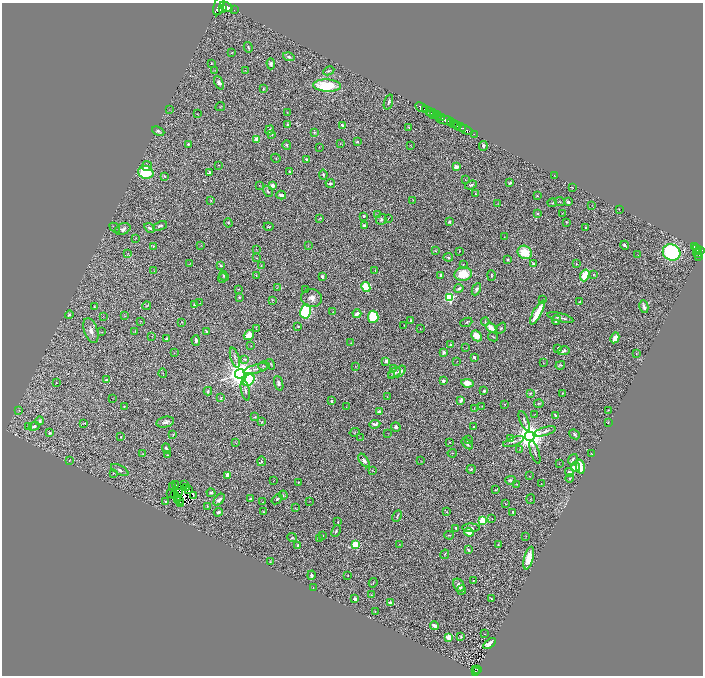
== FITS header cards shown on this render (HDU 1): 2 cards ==
NAXIS1  =                 1401
NAXIS2  =                 1347

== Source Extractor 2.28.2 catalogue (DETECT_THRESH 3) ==
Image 1401 x 1347 px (HDU 1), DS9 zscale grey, zoomed out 1/2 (1 PNG px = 2 x 2 image px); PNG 705 x 678 px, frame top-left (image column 1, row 1346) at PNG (2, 3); each listed source drawn as its Kron ellipse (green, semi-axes under 4 px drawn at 4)
Background 1.12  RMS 0.046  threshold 0.137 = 3 sigma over >= 5 px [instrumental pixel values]
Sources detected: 421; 59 cannot appear on this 1/2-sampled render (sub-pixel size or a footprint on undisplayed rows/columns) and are neither listed nor drawn; the other 362 listed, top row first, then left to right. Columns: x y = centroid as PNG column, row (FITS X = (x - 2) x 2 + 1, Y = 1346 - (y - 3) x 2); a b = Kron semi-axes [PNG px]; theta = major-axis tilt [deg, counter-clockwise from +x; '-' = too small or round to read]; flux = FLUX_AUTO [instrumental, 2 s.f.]
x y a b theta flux
219 6 9 5 74 7200
226 7 7 4 -25 4300
223 8 3 3 - 1400
234 10 2 1 - 130
248 47 5 3 - 16
232 53 3 2 - 4.3
289 57 6 4 -15 24
211 63 2 1 - 3.5
271 64 5 4 - 19
215 70 3 2 - 3.6
245 70 2 1 - 3.5
329 71 6 3 26 12
219 83 7 4 -65 26
327 86 14 6 -3 410
263 89 2 2 - 6.8
388 102 8 3 71 15
220 106 5 2 - 4.1
421 107 6 2 -29 1600
169 110 3 1 - 2.9
426 110 3 2 - 830
429 111 2 1 - 70
287 113 4 2 - 3.9
432 113 4 2 - 540
197 114 3 2 - 3.4
434 115 4 2 - 630
438 115 4 3 - 720
442 118 3 2 - 410
445 120 8 3 -9 900
451 123 3 2 - 2200
453 124 3 2 - 810
288 125 4 4 - 16
342 125 4 3 - 18
457 126 3 3 - 900
409 127 4 1 - 2.8
461 127 5 2 - 1300
270 130 5 3 - 18
466 130 7 2 -28 530
158 131 6 3 -26 18
314 132 4 4 - 9.5
272 134 3 3 - 7.9
474 134 2 2 - 89
256 139 2 2 - 200
357 142 3 2 - 14
188 144 3 2 - 11
340 144 3 2 - 4.2
287 145 5 3 - 11
410 145 2 1 - 2.9
483 146 5 3 - 20
319 147 2 2 - 2.9
276 158 5 2 - 6.2
306 159 3 2 - 19
219 165 2 2 - 3.6
147 166 5 5 - 26
456 167 3 2 - 150
146 172 7 6 - 420
289 172 3 2 - 12
209 173 4 3 - 26
323 175 5 3 - 15
164 176 3 2 - 9.7
555 176 3 2 - 3.4
465 180 2 1 - 2.5
330 183 5 3 - 17
510 183 4 3 - 15
259 185 2 2 - 4.1
273 185 3 3 - 39
471 185 6 3 20 15
572 188 3 2 - 3.7
268 191 6 4 -58 12
476 194 3 2 - 6.5
281 195 5 3 - 22
537 196 4 3 - 8.2
413 200 2 2 - 2.8
211 201 2 2 - 7
560 201 5 3 - 8.1
568 202 3 3 - 18
498 203 3 2 - 4.2
552 203 5 2 - 7.3
592 205 3 2 - 3.2
619 209 2 2 - 3.1
538 213 3 2 - 7.4
562 213 2 1 - 2.7
377 215 3 2 - 5.1
364 216 3 3 - 11
388 218 3 2 - 3.9
320 219 4 2 - 4.9
381 219 5 5 - 18
450 221 3 2 - 8.4
566 222 2 2 - 4
228 223 4 3 - 8.1
364 225 2 2 - 74
160 226 7 3 21 22
268 227 5 3 - 9.5
115 228 6 3 -42 11
150 228 6 3 -31 23
586 228 2 2 - 23
123 229 8 5 25 33
504 237 2 2 - 3.6
136 238 3 2 - 4.3
201 245 2 1 - 2.3
625 245 5 2 - 18
153 246 3 3 - 7.9
308 246 2 2 - 3.1
695 247 3 2 - 250
256 249 3 1 - 3.1
697 249 3 2 - 200
435 251 3 3 - 7
460 251 2 2 - 5.6
701 251 3 2 - 570
525 252 7 6 - 220
672 252 9 7 -30 1200
699 252 2 1 - 150
128 253 2 2 - 3
698 254 4 2 - 400
638 255 2 1 - 4.1
698 256 3 1 - 49
448 257 5 3 - 13
256 258 3 2 - 5.4
508 260 3 2 - 9.9
533 263 3 2 - 7.5
190 264 2 1 - 2.3
463 264 2 2 - 5.6
576 264 3 2 - 3.8
221 265 2 2 - 11
261 266 4 2 - 4.8
375 270 3 2 - 5.4
154 271 3 2 - 2.6
463 274 9 6 7 190
256 275 3 2 - 7.1
491 275 5 2 - 8.2
585 275 6 4 68 270
593 275 4 3 - 8.2
224 276 5 3 - 11
441 276 4 3 - 33
322 277 3 3 - 22
222 278 5 2 - 6.2
277 287 3 2 - 5.1
366 287 5 4 - 480
459 288 5 2 - 17
239 289 4 3 - 5.9
476 289 6 3 63 30
305 290 3 2 - 8.7
239 297 3 3 - 13
311 298 10 9 - 63
449 298 3 3 - 910
272 300 4 1 - 5.7
543 300 3 3 - 7.5
579 302 4 3 - 9.7
200 303 2 2 - 3.4
194 305 4 3 - 9.5
94 306 2 2 - 4.7
146 306 4 2 - 6
644 307 6 3 -76 25
306 312 7 5 78 870
333 312 2 1 - 3
537 313 13 3 61 300
357 314 4 3 - 36
69 315 4 3 - 13
103 316 2 1 - 2.5
125 316 3 2 - 4.1
373 317 6 5 - 410
560 318 13 3 -15 25
411 320 4 3 - 13
556 320 5 2 - 29
141 321 2 2 - 2.7
182 322 3 2 - 3.4
466 322 6 2 22 8.7
485 322 4 2 - 7.3
404 325 2 1 - 4.5
298 327 2 2 - 10
420 328 2 2 - 3.4
491 328 6 3 -35 65
501 328 6 3 51 11
256 329 2 2 - 5.5
91 330 13 6 -70 59
135 331 2 2 - 5.3
102 332 3 2 - 4.4
206 332 2 2 - 59
249 335 5 4 - 80
152 336 2 2 - 3.2
476 336 6 4 -44 97
493 337 5 2 - 8.2
615 338 5 3 - 110
167 339 3 3 - 22
196 340 5 3 - 27
351 343 2 1 - 4.1
451 345 3 2 - 17
251 346 2 1 - 2.3
466 348 2 2 - 4.3
558 348 3 3 - 16
564 351 6 4 12 26
444 352 3 3 - 21
174 353 3 2 - 3.2
636 354 2 2 - 5.1
474 357 3 2 - 15
235 358 10 3 -74 22
244 359 4 3 - 9.8
386 361 3 2 - 86
456 361 2 1 - 3.1
543 363 3 2 - 4
270 364 6 3 -58 9
560 365 5 2 - 15
263 366 5 2 - 6.4
356 366 3 2 - 4
394 368 3 2 - 5.2
256 369 14 3 16 25
400 371 7 4 45 50
163 373 5 2 - 7.5
394 373 7 4 36 32
240 374 5 4 - 16000
391 376 2 2 - 4.2
106 380 3 2 - 8.9
249 380 7 4 51 880
443 381 4 4 - 19
56 382 3 2 - 3.3
279 383 7 4 -71 20
467 383 6 4 -8 67
245 390 10 4 -79 24
208 391 4 3 - 14
484 391 3 2 - 9.9
530 393 3 3 - 13
562 393 2 2 - 6.3
387 397 2 1 - 3.1
112 398 2 2 - 2.6
221 398 4 3 - 11
461 400 4 3 - 39
331 401 2 2 - 38
539 403 5 3 - 9
504 404 4 3 - 6
124 406 2 2 - 5.7
346 407 3 2 - 2.7
482 407 3 2 - 3.6
474 408 3 2 - 3.8
19 410 2 2 - 3.5
608 410 4 2 - 4.9
379 412 4 3 - 33
535 414 3 2 - 2.9
555 415 3 2 - 8.7
255 417 3 2 - 7.7
40 421 4 4 - 20
524 421 10 3 -68 20
165 422 9 5 12 34
262 422 4 2 - 6.8
608 422 3 2 - 5
83 423 3 2 - 5.1
375 424 5 4 - 38
29 426 2 2 - 4.1
34 426 6 4 24 26
396 427 5 4 - 16
474 427 2 2 - 10
545 431 11 3 17 25
354 432 5 2 - 5.5
50 433 2 2 - 26
388 433 3 2 - 3
173 434 3 3 - 8.5
574 434 5 3 - 16
529 436 5 5 - 16000
121 437 3 2 - 5.3
360 438 3 2 - 3.9
469 439 3 1 - 3.3
511 439 2 2 - 3.5
514 441 11 3 20 23
235 442 3 1 - 3.3
450 442 3 2 - 3.3
467 444 6 3 -40 26
166 449 5 3 - 24
519 449 2 2 - 4.3
535 452 12 3 -72 20
452 453 4 1 - 3.9
143 454 2 1 - 3.2
592 454 2 1 - 4
167 455 3 2 - 4.7
573 459 5 2 - 14
364 460 7 4 -55 30
69 461 2 2 - 3.6
261 461 5 3 - 10
421 461 2 1 - 2.7
559 464 3 2 - 3.9
575 467 5 4 - 110
580 467 7 3 -78 170
471 469 4 3 - 10
120 470 9 4 -28 23
372 470 4 2 - 5.3
569 472 4 3 - 37
114 473 3 3 - 5.4
228 475 3 3 - 140
529 476 2 2 - 4
570 478 4 3 - 7.4
510 480 5 4 - 22
273 481 2 1 - 2.3
299 482 3 2 - 8.8
541 483 2 1 - 2
185 484 2 1 - 4
517 484 3 2 - 4.6
176 485 2 1 - 5.3
173 487 2 1 - 2.5
186 487 2 1 - 0.29
189 490 2 1 - 2.4
495 490 2 2 - 5.7
180 492 2 1 - 2.6
171 493 2 1 - 3.7
211 493 4 3 - 19
174 494 3 1 - 1.6
283 495 4 3 - 12
193 496 3 1 - 3.7
250 499 2 2 - 44
277 499 6 3 40 20
531 499 5 3 - 7.3
178 500 2 1 - 1.3
180 500 2 1 - 2.2
219 500 7 4 48 34
310 501 4 1 - 2.6
166 502 2 2 - 11
262 502 3 2 - 4.4
181 503 3 2 - 5.9
505 504 3 2 - 4
207 506 3 2 - 5.3
295 508 2 2 - 3.4
218 512 4 3 - 20
264 512 3 2 - 5.2
447 512 2 2 - 4.9
513 512 4 2 - 10
397 516 6 3 63 14
492 518 2 1 - 2.2
482 520 3 3 - 560
338 522 2 2 - 5
456 528 3 2 - 19
471 528 9 4 -3 27
336 531 6 3 66 11
469 532 5 3 - 250
449 535 4 2 - 7.4
323 536 3 2 - 5.8
526 536 2 2 - 3.8
292 538 5 4 - 13
320 538 4 3 - 7.7
355 544 3 3 - 630
400 544 3 2 - 4.5
298 545 3 3 - 20
498 545 2 2 - 6.4
468 550 3 2 - 15
445 554 5 2 - 4.9
529 558 12 4 75 130
270 562 2 2 - 6.9
311 575 5 3 - 33
348 576 2 2 - 7.9
473 580 2 2 - 9.8
373 583 4 3 - 10
459 585 7 5 -61 54
313 588 3 2 - 4.2
461 590 5 2 - 8.5
371 595 3 2 - 4.6
355 599 3 3 - 31
491 599 2 2 - 15
390 603 3 3 - 65
375 611 2 2 - 4.3
434 626 4 2 - 49
484 634 2 1 - 2.5
449 637 3 2 - 240
461 637 4 3 - 8.9
490 643 7 3 37 76
475 669 2 1 - 6.8
477 669 2 1 - 7.2
475 671 4 1 - 82
At the frame edge (FLAGS 8, measured only in part): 2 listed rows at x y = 219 6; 701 251
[59 sub-pixel or undisplayed-footprint detections neither listed nor drawn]